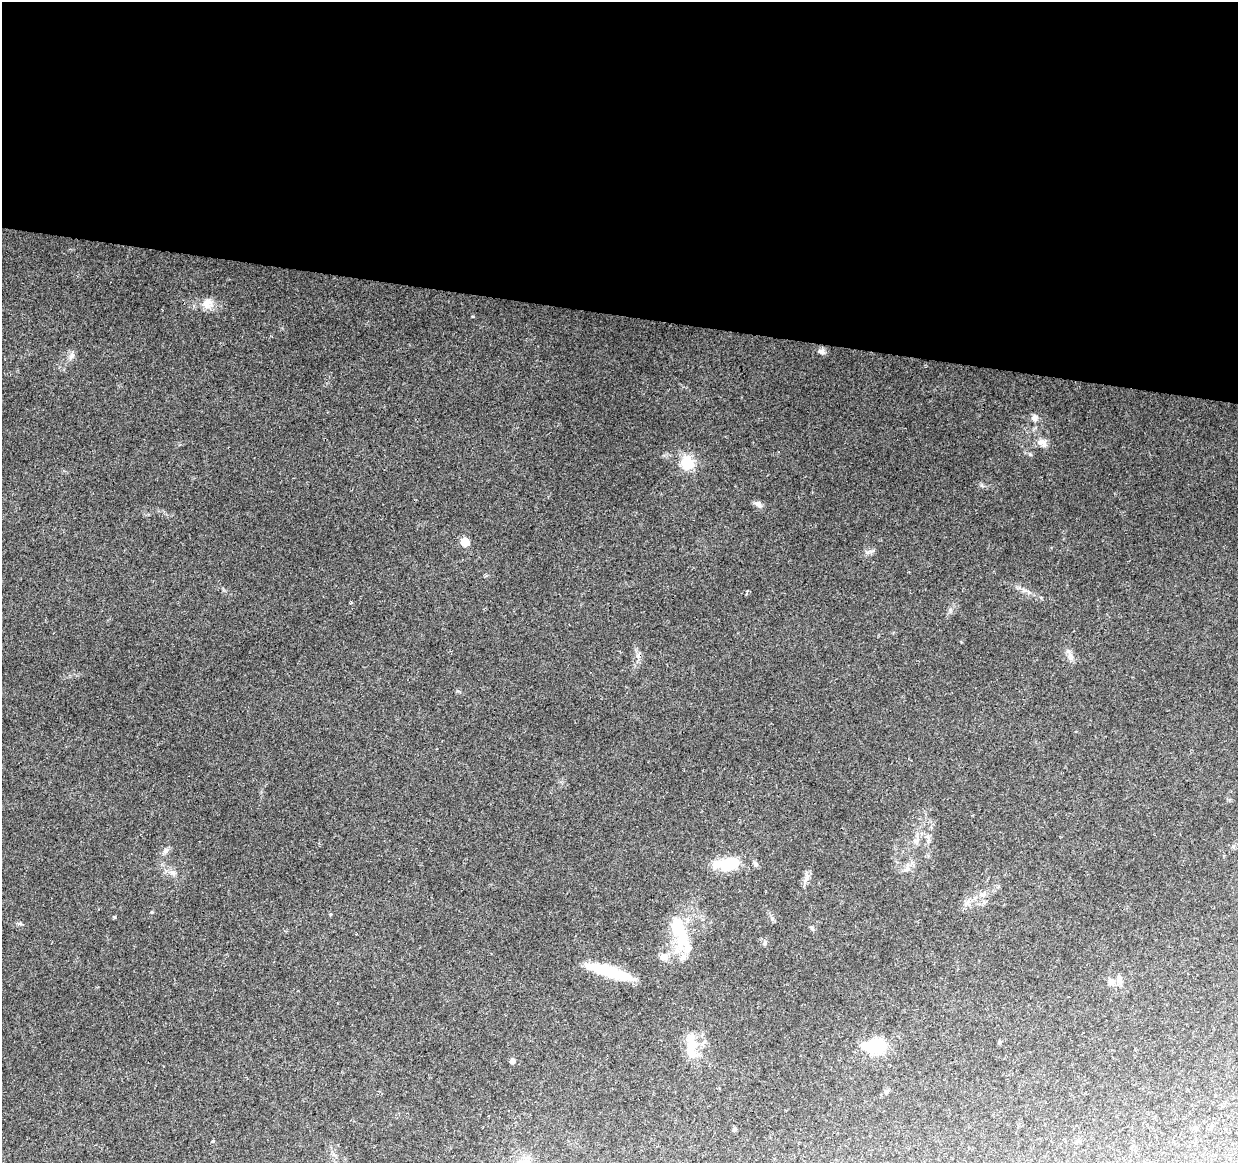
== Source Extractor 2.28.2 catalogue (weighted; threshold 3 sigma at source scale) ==
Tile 3 of 4 x 4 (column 3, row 1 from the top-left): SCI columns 2473-3708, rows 3708-4868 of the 4952 x 5152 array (HDU 1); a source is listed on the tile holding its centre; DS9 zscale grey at full resolution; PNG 1240 x 1165 px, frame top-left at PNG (2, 2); no overlay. Shown black and unused: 27% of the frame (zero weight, under 2 of 3 exposures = <1% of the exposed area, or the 3 px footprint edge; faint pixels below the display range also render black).
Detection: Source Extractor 2.28.2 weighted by HDU 2 'WHT'; one run over the whole footprint, this tile lists its part. Background 0.0677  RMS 0.0081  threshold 0.0366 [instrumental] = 3 sigma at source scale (4.5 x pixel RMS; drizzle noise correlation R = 1.50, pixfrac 1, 0.0396/0.0396 arcsec/px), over >= 5 px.
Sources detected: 33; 1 inside a brighter object's white glare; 1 cosmic-ray / hot-pixel residue — not listed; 4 inside a brighter listed object's ellipse — not listed separately; the other 27 listed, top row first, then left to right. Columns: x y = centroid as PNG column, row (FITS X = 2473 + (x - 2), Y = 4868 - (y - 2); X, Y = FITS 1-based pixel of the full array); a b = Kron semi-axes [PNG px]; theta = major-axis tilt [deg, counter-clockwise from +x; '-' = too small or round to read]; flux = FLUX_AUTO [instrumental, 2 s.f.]
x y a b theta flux
207 303 15 14 - 8.9
821 351 10 6 -23 3
72 356 10 6 42 2.9
1034 418 9 9 - 3.7
1042 442 16 10 -41 6
687 463 7 6 - 86
758 504 10 7 -31 3.1
465 542 6 5 - 19
867 552 9 4 21 2.4
1070 655 10 6 -54 3.7
165 851 8 7 - 2.7
730 863 29 13 4 32
172 872 7 4 -1 2.1
967 903 9 6 54 3.2
330 914 5 3 - 0.65
114 917 4 3 - 0.89
678 929 42 14 -71 39
764 943 7 5 61 1.5
664 957 13 10 3 5.5
609 972 46 10 -17 37
1111 982 9 9 - 4
690 1040 36 15 -66 18
879 1046 12 7 1 93
512 1061 5 5 - 3.9
1211 1127 5 4 - 1
734 1129 5 5 - 1.4
213 1141 4 3 - 1.5
Unlisted compact peaks at least as high as the median listed source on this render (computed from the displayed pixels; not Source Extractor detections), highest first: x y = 981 485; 473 316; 152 912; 20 923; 950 610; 772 918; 457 691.